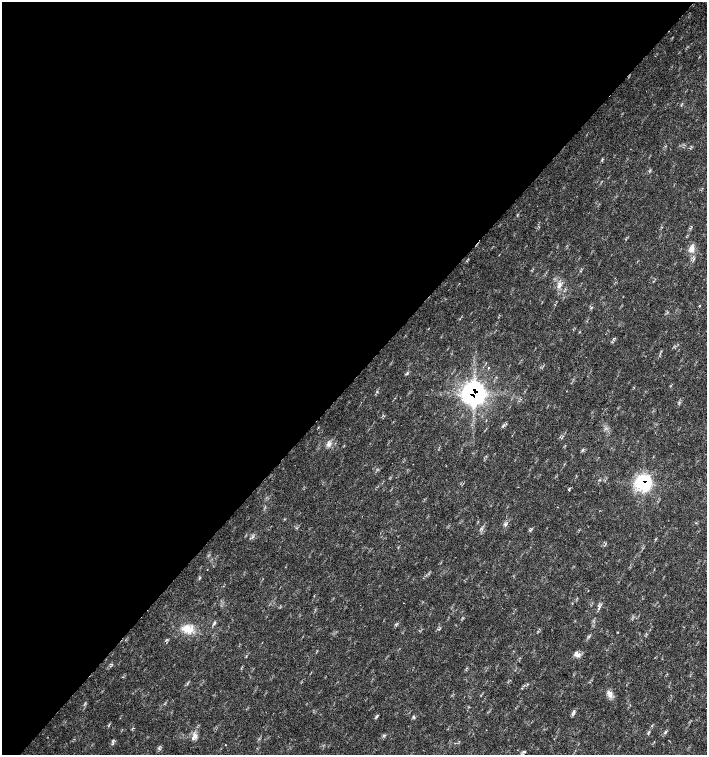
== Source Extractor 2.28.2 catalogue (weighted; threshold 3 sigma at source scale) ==
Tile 5 of 4 x 4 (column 1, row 2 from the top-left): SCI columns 226-1634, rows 3013-4517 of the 6023 x 6029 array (HDU 1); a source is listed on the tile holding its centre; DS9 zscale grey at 2 x 2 block average (1 PNG px = mean of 2 x 2 image px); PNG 709 x 757 px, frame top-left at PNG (2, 2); no overlay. Shown black and unused: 50% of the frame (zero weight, under 2 of 3 exposures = <1% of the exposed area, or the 3 px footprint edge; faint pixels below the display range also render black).
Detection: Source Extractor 2.28.2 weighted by HDU 2 'WHT'; one run over the whole footprint, this tile lists its part. Background 0.0239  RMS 0.0033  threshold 0.0147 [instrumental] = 3 sigma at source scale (4.5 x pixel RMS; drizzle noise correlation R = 1.50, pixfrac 1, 0.0396/0.0396 arcsec/px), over >= 5 px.
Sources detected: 28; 1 cosmic-ray / hot-pixel residue — not listed; the other 27 listed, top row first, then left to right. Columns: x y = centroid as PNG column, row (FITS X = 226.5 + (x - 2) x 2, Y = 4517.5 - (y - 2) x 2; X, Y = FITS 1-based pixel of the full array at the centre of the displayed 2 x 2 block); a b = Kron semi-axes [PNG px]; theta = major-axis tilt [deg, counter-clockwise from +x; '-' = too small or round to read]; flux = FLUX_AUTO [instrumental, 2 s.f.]
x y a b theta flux
692 249 9 8 - 4.8
559 285 9 5 -86 3.6
700 306 2 2 - 0.74
488 368 3 2 - 0.52
407 373 4 2 - 0.78
474 393 16 15 - 140
679 402 4 2 - 0.72
503 426 5 2 - 0.72
329 444 9 4 61 2.6
643 483 12 11 - 59
569 490 3 2 - 0.59
404 603 2 2 - 0.35
599 606 4 3 - 1.4
214 623 5 2 - 1.1
188 629 15 9 -11 11
576 655 9 5 -42 3.2
610 695 8 5 -81 3.4
573 711 5 2 - 1.1
376 717 4 3 - 0.92
414 717 4 3 - 0.87
652 726 3 3 - 0.59
649 732 3 2 - 0.67
665 732 6 3 71 1.1
384 735 5 2 - 0.9
195 736 8 6 81 3.7
225 745 2 2 - 0.3
524 752 3 2 - 0.8
Overlapping masked pixels (flux is a lower limit): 2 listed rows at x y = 474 393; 643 483
Diffuse or blended objects may show on this block-average render without a row.